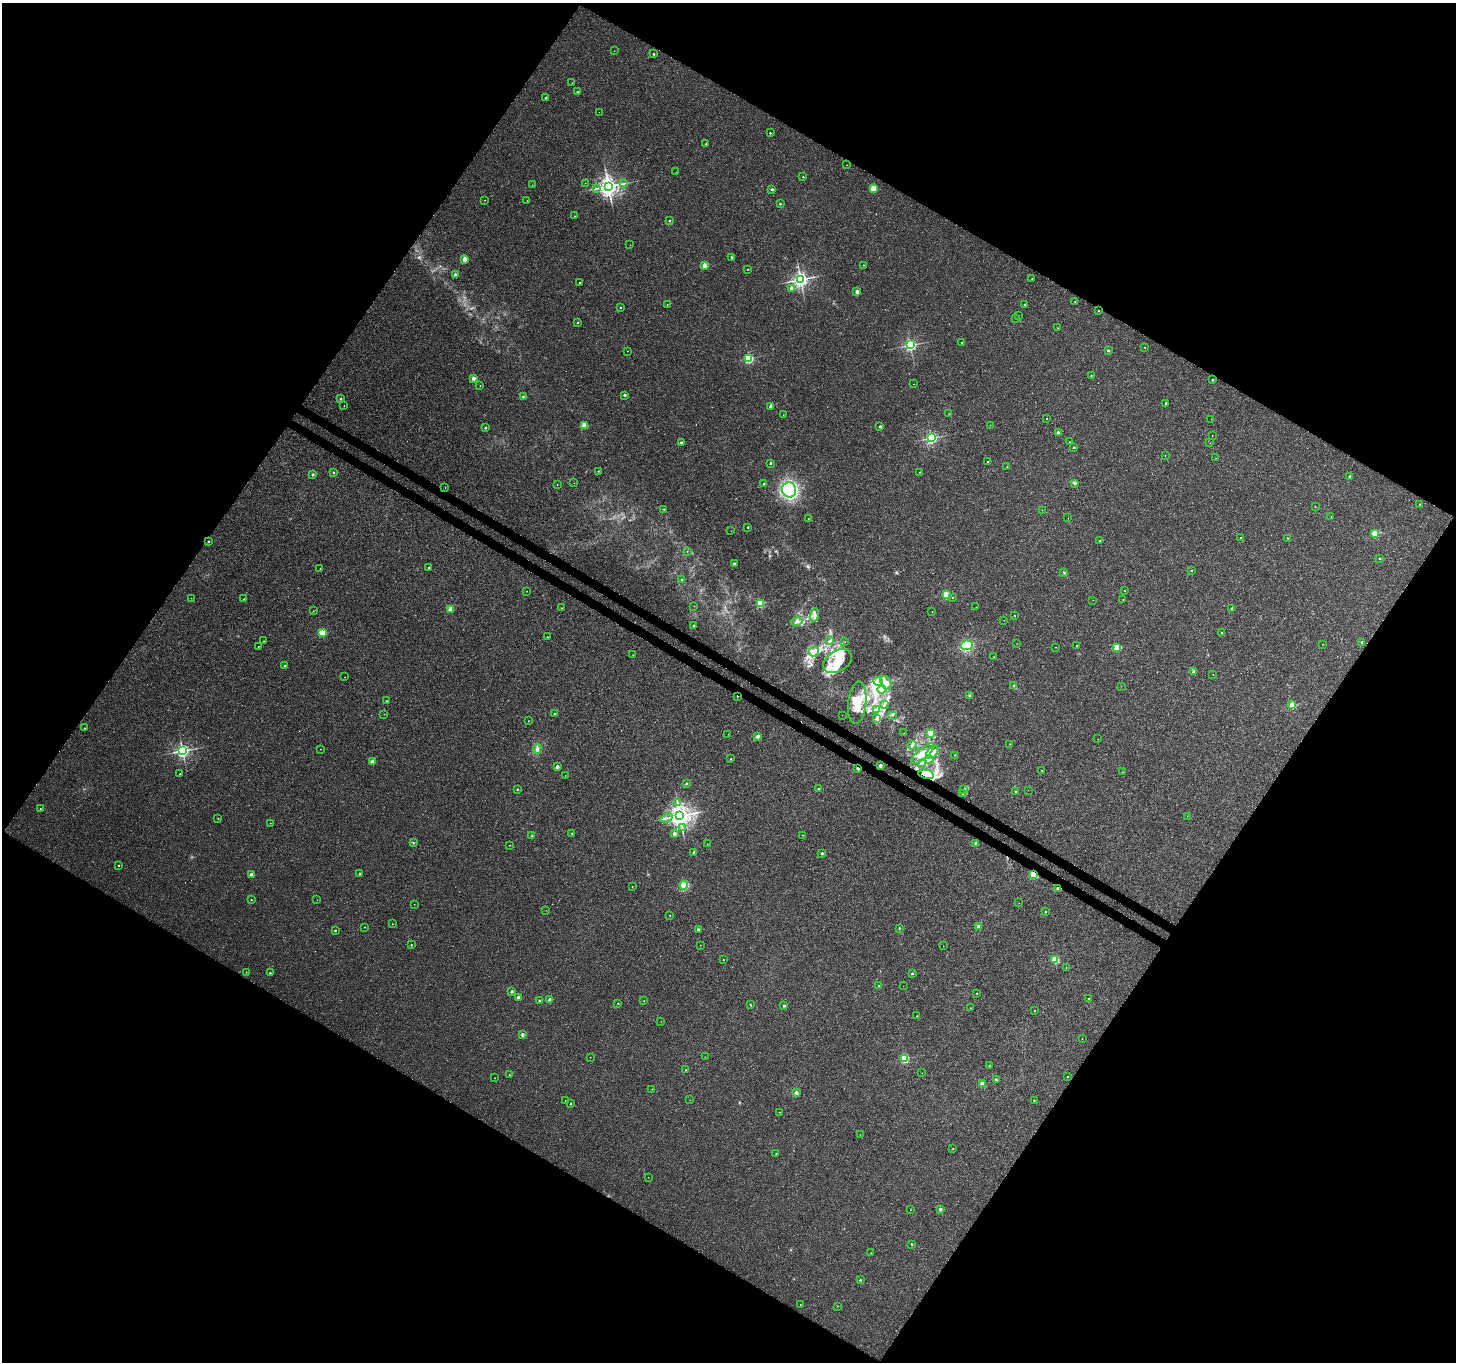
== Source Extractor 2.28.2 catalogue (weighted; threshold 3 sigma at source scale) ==
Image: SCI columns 67-5879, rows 286-5723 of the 6025 x 6112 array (HDU 1 of 3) = the unmasked area's bounding box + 8 px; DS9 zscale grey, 4 x 4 block average (1 PNG px = mean of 4 x 4 image px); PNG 1458 x 1364 px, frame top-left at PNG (2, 3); each listed source drawn as its Kron ellipse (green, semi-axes under 4 px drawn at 4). Shown black and unused: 49% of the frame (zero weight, under 3 of 4 exposures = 7% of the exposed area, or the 3 px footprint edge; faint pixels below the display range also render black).
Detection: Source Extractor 2.28.2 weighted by HDU 2 'WHT'. Background 0.00391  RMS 0.0031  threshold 0.0139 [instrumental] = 3 sigma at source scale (4.5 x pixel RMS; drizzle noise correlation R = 1.50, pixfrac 1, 0.0396/0.0396 arcsec/px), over >= 5 px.
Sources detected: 326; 13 too faint to see at this stretch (4 x 4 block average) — neither listed nor drawn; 2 coinciding with a brighter row at this scale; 9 inside a brighter listed object's ellipse — not listed separately; the other 302 listed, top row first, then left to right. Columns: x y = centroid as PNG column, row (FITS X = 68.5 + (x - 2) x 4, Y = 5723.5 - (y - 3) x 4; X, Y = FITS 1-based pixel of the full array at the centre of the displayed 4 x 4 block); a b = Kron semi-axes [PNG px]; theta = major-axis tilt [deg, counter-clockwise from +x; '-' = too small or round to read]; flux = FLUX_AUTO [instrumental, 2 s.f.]
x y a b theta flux
614 51 2 2 - 0.56
654 54 2 2 - 5.3
572 83 2 2 - 0.41
578 92 2 2 - 0.77
546 98 2 2 - 6.8
599 112 2 2 - 0.42
770 133 2 2 - 2.8
706 144 2 2 - 3.5
847 165 2 2 - 0.38
676 172 2 2 - 0.31
803 177 2 2 - 3
585 183 2 2 - 0.66
624 183 3 2 - 1.8
532 185 2 2 - 0.6
608 186 3 3 - 1400
597 188 2 2 - 1.3
772 189 2 2 - 10
873 189 3 3 - 31
484 200 2 2 - 0.86
527 201 2 2 - 0.34
780 204 2 2 - 4.3
574 216 2 2 - 0.72
669 221 2 2 - 2.8
630 245 2 2 - 0.57
731 257 2 2 - 6.2
465 259 2 2 - 38
863 265 2 2 - 0.68
705 266 2 2 - 43
747 269 2 2 - 0.82
455 275 2 2 - 15
1032 278 2 2 - 1
800 279 3 2 - 820
579 282 2 2 - 1.3
791 288 2 2 - 14
857 292 2 2 - 26
1075 301 2 2 - 1.2
1025 304 2 2 - 3.1
667 305 2 2 - 0.85
620 307 2 2 - 2.1
1098 311 2 2 - 1.8
1018 315 2 2 - 0.5
1015 318 2 2 - 0.73
578 322 2 2 - 3.4
1057 328 2 2 - 1.3
962 343 2 2 - 5.4
910 345 2 2 - 430
1145 347 2 2 - 1.3
1108 350 2 2 - 5.7
627 351 2 2 - 0.79
749 359 2 2 - 210
1091 375 2 2 - 2.1
473 379 2 2 - 23
1212 380 2 2 - 4.8
914 384 2 2 - 0.4
480 386 2 2 - 0.85
625 395 2 2 - 9.1
523 397 3 2 - 1.5
340 399 2 2 - 5.7
1166 403 2 2 - 4.7
344 406 2 2 - 0.56
771 406 2 2 - 20
949 414 2 2 - 0.41
783 415 2 2 - 0.32
1046 419 2 2 - 0.87
1211 419 2 2 - 0.3
990 425 2 2 - 0.33
584 426 2 2 - 62
880 426 2 2 - 6.7
485 428 2 2 - 4.9
1058 432 2 2 - 10
1212 436 2 2 - 0.35
931 438 2 2 - 400
1070 442 2 2 - 0.59
681 443 2 2 - 11
1210 443 2 2 - 0.65
1074 447 2 2 - 3.7
1165 455 2 2 - 0.72
1216 458 2 2 - 0.25
988 462 2 2 - 1.1
770 463 2 2 - 6.9
1007 467 2 2 - 0.63
598 471 2 2 - 1.9
333 472 2 2 - 1.1
920 472 2 2 - 0.98
313 474 2 2 - 8.1
1350 476 2 2 - 9.5
574 483 2 2 - 0.63
764 483 2 2 - 2.6
1074 483 3 2 - 2.1
557 485 2 2 - 0.64
445 487 2 2 - 0.63
789 490 7 7 - 200
1420 504 2 2 - 2.2
1315 507 2 2 - 0.78
664 509 2 2 - 1.5
1042 510 2 2 - 0.43
1331 517 2 2 - 0.94
1068 518 2 2 - 0.37
808 519 2 2 - 0.54
748 527 2 2 - 3.6
731 531 2 2 - 0.29
1375 534 2 2 - 90
1240 537 2 2 - 1.6
1287 538 2 2 - 2.1
209 541 2 2 - 2.2
1100 541 2 2 - 1.5
687 551 2 2 - 1.3
1380 559 2 2 - 5.3
734 564 2 2 - 4.9
429 567 2 2 - 2.1
320 568 2 2 - 0.37
1192 570 2 2 - 3
1064 572 2 2 - 1.5
681 579 2 2 - 1.4
527 591 2 2 - 0.38
1124 591 2 2 - 1.6
946 595 2 2 - 110
191 598 2 2 - 0.34
952 598 2 2 - 0.71
244 599 2 2 - 0.84
1123 599 2 2 - 0.51
1093 600 2 2 - 0.24
760 603 2 2 - 160
694 606 2 2 - 0.63
976 607 2 2 - 0.58
561 608 2 2 - 1.1
1232 608 2 2 - 9.1
451 609 2 2 - 40
313 611 2 2 - 0.76
932 611 2 2 - 0.42
814 615 7 2 81 4.1
1014 616 2 2 - 2.8
1004 620 2 2 - 0.43
797 622 6 4 12 6.5
693 626 2 2 - 4.8
322 633 2 2 - 80
1221 633 2 2 - 1.3
547 637 2 2 - 1.5
264 641 2 2 - 0.44
830 641 3 2 - 1.7
845 642 2 2 - 0.69
1361 642 2 2 - 4.1
1017 644 2 2 - 0.33
1323 644 2 2 - 0.49
967 645 6 5 - 62
258 646 2 2 - 1.1
1077 646 2 2 - 1.1
1056 647 2 2 - 0.57
1117 648 2 2 - 84
814 652 5 4 - 7.9
633 655 2 2 - 0.37
994 657 2 2 - 0.71
837 661 15 10 31 36
284 665 2 2 - 4
1193 672 2 2 - 12
1213 674 2 2 - 0.59
345 677 2 2 - 0.56
878 681 5 2 - 4.9
886 683 7 5 -63 11
1014 686 2 2 - 6
1121 686 2 2 - 0.36
882 690 4 2 - 4.1
970 695 4 2 - 2.1
737 696 2 2 - 3.3
387 701 2 2 - 2
857 703 21 9 84 39
884 704 3 2 - 1.7
1292 705 2 2 - 56
877 709 2 2 - 0.77
554 713 2 2 - 1.5
384 714 2 2 - 0.5
842 715 2 2 - 0.35
893 715 3 2 - 1.5
877 718 4 3 - 3.7
528 721 2 2 - 0.63
84 728 2 2 - 0.67
904 733 2 2 - 0.59
930 733 2 2 - 48
728 734 2 2 - 0.26
758 736 2 2 - 20
1098 739 2 2 - 0.27
1010 744 2 2 - 0.66
912 745 4 2 - 2.1
320 749 2 2 - 0.72
537 749 5 3 - 4
182 751 3 2 - 540
932 752 8 5 51 8.9
923 754 14 5 40 17
955 755 2 2 - 0.74
731 759 2 2 - 0.84
929 760 4 2 - 2.2
372 761 2 2 - 25
921 763 3 2 - 1.5
880 766 2 2 - 18
557 767 2 2 - 19
858 768 2 2 - 17
1042 770 2 2 - 1.1
1122 772 2 2 - 0.39
180 774 2 2 - 0.82
926 774 8 4 -12 86
565 776 2 2 - 0.39
686 783 2 2 - 3.8
818 788 2 2 - 2
517 789 2 2 - 3.3
963 789 2 2 - 0.37
1028 790 2 2 - 0.34
1016 791 2 2 - 2.1
963 794 2 2 - 0.82
677 803 3 2 - 1.8
40 809 2 2 - 1.1
680 816 3 3 - 1800
1187 816 2 2 - 0.48
218 818 2 2 - 0.7
667 818 6 2 22 3.7
270 823 2 2 - 0.53
682 828 3 2 - 1.8
572 833 2 2 - 2.2
674 834 2 2 - 14
803 835 2 2 - 0.52
532 836 2 2 - 1.3
413 842 2 2 - 0.97
976 843 2 2 - 11
707 844 2 2 - 0.56
509 845 2 2 - 0.53
694 852 2 2 - 8.7
822 853 2 2 - 8
118 865 2 2 - 2.7
360 873 2 2 - 3
251 874 2 2 - 16
1034 875 2 2 - 130
684 885 4 4 - 30
632 886 2 2 - 0.66
1058 888 2 2 - 13
251 900 2 2 - 2.4
317 900 2 2 - 0.32
1019 903 2 2 - 0.35
414 904 2 2 - 0.49
546 910 2 2 - 0.35
1046 912 2 2 - 3
670 915 2 2 - 0.89
392 924 2 2 - 0.88
979 926 2 2 - 20
365 927 2 2 - 0.98
899 928 2 2 - 3.6
698 929 2 2 - 11
335 930 2 2 - 2.7
411 945 2 2 - 4.1
700 945 2 2 - 0.53
943 946 2 2 - 0.53
1055 959 2 2 - 97
723 960 2 2 - 1.7
1066 967 2 2 - 0.5
246 972 2 2 - 0.93
270 973 2 2 - 2.3
912 973 2 2 - 4.5
879 985 2 2 - 2.4
903 986 2 2 - 0.26
512 991 2 2 - 11
977 993 2 2 - 1
518 997 2 2 - 19
1088 998 2 2 - 0.83
549 1000 2 2 - 17
539 1001 2 2 - 5
644 1001 2 2 - 1
618 1003 2 2 - 1.9
750 1005 4 2 - 0.98
784 1006 2 2 - 5.7
970 1008 2 2 - 0.39
1035 1011 2 2 - 2.8
917 1016 2 2 - 0.75
661 1021 2 2 - 0.38
522 1035 2 2 - 15
1082 1038 2 2 - 0.61
590 1057 2 2 - 0.72
705 1057 2 2 - 0.25
904 1058 2 2 - 160
989 1066 2 2 - 1.9
686 1070 2 2 - 0.67
922 1073 2 2 - 0.56
509 1075 2 2 - 0.92
1067 1076 2 2 - 2
495 1078 2 2 - 0.45
996 1079 3 2 - 1.5
982 1084 2 2 - 45
652 1089 2 2 - 0.72
796 1093 2 2 - 19
565 1100 2 2 - 0.57
690 1100 2 2 - 0.4
1034 1100 2 2 - 2.4
571 1103 2 2 - 1.7
779 1112 2 2 - 0.55
860 1134 2 2 - 0.58
953 1148 2 2 - 1.8
776 1154 2 2 - 1.2
648 1177 2 2 - 0.33
940 1209 2 2 - 12
910 1210 2 2 - 0.84
911 1244 2 2 - 2.9
871 1253 2 2 - 0.7
860 1280 2 2 - 4.9
800 1305 2 2 - 0.67
837 1306 2 2 - 0.51
Overlapping masked pixels (flux is a lower limit): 5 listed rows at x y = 737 696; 858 768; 926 774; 1034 875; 1058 888
Diffuse or blended objects may show on this block-average render without a row.